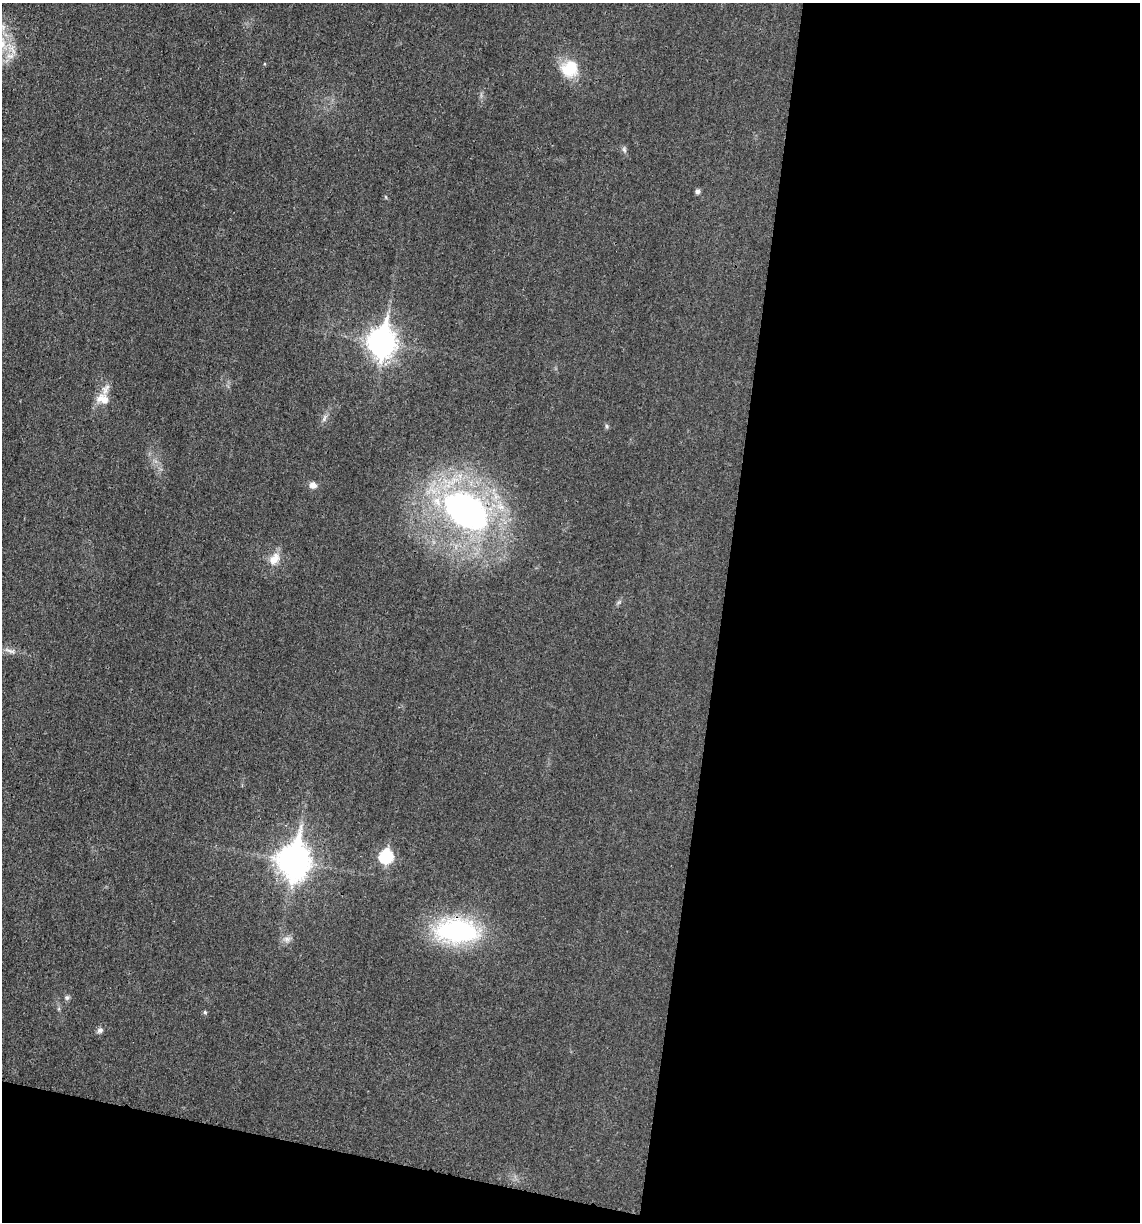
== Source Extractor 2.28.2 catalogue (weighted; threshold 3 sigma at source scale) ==
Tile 16 of 4 x 4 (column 4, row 4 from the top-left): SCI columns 3535-4672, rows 11-1230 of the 4922 x 4903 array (HDU 1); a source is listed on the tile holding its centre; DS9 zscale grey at full resolution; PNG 1142 x 1224 px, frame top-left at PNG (2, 3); no overlay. Shown black and unused: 40% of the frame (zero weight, under 3 of 4 exposures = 1% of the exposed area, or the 3 px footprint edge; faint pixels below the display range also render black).
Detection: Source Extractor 2.28.2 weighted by HDU 2 'WHT'; one run over the whole footprint, this tile lists its part. Background 0.0292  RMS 0.0058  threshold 0.0262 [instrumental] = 3 sigma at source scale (4.5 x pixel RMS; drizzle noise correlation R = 1.50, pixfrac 1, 0.05/0.05 arcsec/px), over >= 5 px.
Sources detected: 19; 1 inside a brighter listed object's ellipse — not listed separately; the other 18 listed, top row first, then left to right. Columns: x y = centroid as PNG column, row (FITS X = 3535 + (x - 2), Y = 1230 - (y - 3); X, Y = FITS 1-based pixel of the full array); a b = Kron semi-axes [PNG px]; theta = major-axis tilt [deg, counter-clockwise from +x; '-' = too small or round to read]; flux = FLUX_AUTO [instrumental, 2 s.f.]
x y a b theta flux
569 69 21 19 26 18
624 150 9 5 -64 1.4
698 191 6 6 - 1.5
382 342 12 9 82 610
103 399 17 12 -23 7.2
324 419 7 4 72 1.3
607 426 6 5 - 1.1
313 485 8 8 - 3.3
466 511 48 30 -33 210
274 559 18 12 56 7
10 651 19 6 -16 3.5
386 856 7 7 - 63
293 861 13 10 82 920
457 931 46 25 -2 87
287 939 10 6 -10 2.5
67 998 7 5 69 1.2
205 1012 5 4 - 0.84
100 1030 9 7 36 1.9
Overlapping masked pixels (flux is a lower limit): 1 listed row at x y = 466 511